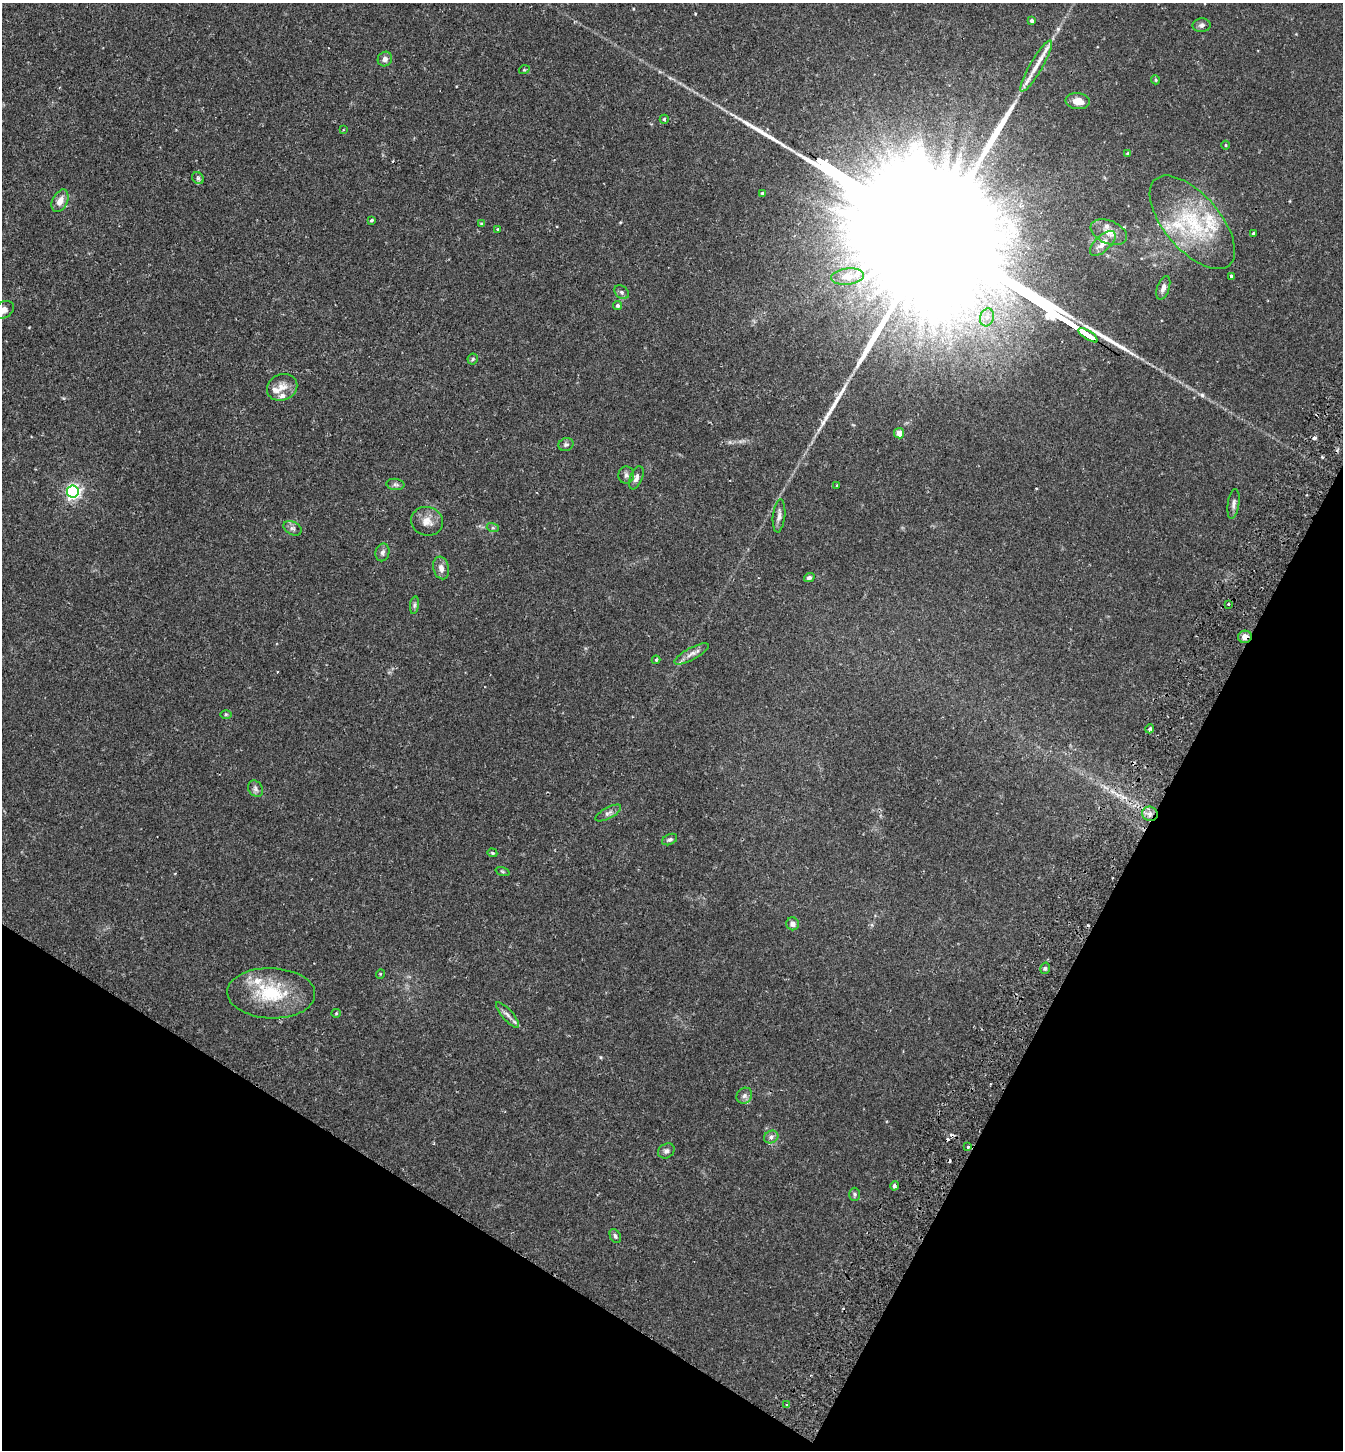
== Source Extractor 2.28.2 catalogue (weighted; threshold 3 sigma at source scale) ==
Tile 15 of 4 x 4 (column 3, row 4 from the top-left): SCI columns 2883-4223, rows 33-1480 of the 5900 x 5859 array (HDU 1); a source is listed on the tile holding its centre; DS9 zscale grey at full resolution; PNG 1345 x 1452 px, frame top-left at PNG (2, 3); each listed source drawn as its Kron ellipse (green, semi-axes under 4 px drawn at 4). Shown black and unused: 25% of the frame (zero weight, under 2 of 3 exposures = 3% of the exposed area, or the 3 px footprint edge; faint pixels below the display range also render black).
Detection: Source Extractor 2.28.2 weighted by HDU 2 'WHT'; one run over the whole footprint, this tile lists its part. Background 0.0281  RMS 0.0045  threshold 0.0201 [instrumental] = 3 sigma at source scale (4.5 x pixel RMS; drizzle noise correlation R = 1.50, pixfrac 1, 0.05/0.05 arcsec/px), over >= 5 px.
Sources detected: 87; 5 cosmic-ray / hot-pixel residue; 2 long thin detections or spike segments (spike, bleed or trail) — neither listed nor drawn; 7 inside a brighter listed object's ellipse — not listed separately; the other 73 listed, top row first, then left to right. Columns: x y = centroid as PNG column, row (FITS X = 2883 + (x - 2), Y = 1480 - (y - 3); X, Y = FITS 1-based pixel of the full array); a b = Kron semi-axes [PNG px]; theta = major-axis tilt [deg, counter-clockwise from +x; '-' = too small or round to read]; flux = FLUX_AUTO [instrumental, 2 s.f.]
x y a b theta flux
1032 21 4 4 - 1
1202 25 9 7 2 1.3
385 59 7 7 - 1.8
1036 66 29 6 60 5.7
524 70 5 3 - 0.38
1155 80 4 4 - 0.53
1078 101 12 8 -5 4.1
664 119 4 4 - 0.55
343 130 3 2 - 0.37
1226 145 4 3 - 0.36
1128 154 3 3 - 0.89
198 178 6 5 - 0.84
762 193 3 3 - 0.57
60 201 12 7 64 3.7
372 220 4 3 - 0.67
1192 222 57 27 -49 35
482 224 4 3 - 0.67
498 229 3 3 - 1.1
1109 232 19 11 -23 4.6
1254 234 3 3 - 0.86
1103 243 16 7 44 4.3
848 276 16 8 7 3.1
1231 276 4 3 - 0.8
1163 288 12 6 71 1.8
622 292 8 6 -41 1.1
617 305 4 4 - 1
4 310 11 8 33 3.1
987 317 9 7 74 2.5
1088 335 11 3 -33 1100
473 359 5 5 - 0.63
282 387 15 13 23 4.4
899 433 5 5 - 4.2
566 444 8 6 25 1
626 475 8 8 - 1.3
636 478 12 6 68 1.7
395 484 9 5 -6 1.1
837 485 3 2 - 0.41
73 491 6 6 - 100
1233 504 15 6 81 1.8
779 516 16 6 84 2
427 521 16 14 -16 4.4
292 528 10 6 -29 1.3
493 528 6 4 -18 0.61
382 552 9 7 78 1.3
441 568 11 8 -75 2.4
809 577 5 4 - 1.2
1228 604 3 3 - 2
414 605 9 4 82 0.9
1245 637 7 6 - 2.6
691 654 19 6 28 2.8
656 660 4 4 - 0.47
226 714 6 4 0 0.54
1150 729 4 4 - 1.3
256 789 9 7 -55 1.5
608 813 14 5 28 1.5
1150 814 8 7 - 2.2
670 839 8 5 25 0.97
492 853 5 4 - 0.53
502 872 7 3 -19 0.53
793 924 6 6 - 2.3
1045 968 6 4 75 0.81
380 974 5 3 - 0.36
271 993 44 25 -2 25
336 1013 5 4 - 0.43
508 1015 16 5 -48 2
744 1096 8 7 - 1.5
771 1137 7 6 - 1.3
968 1147 3 2 - 0.86
666 1151 9 7 30 1.4
894 1186 5 3 - 1.4
854 1194 7 5 -90 0.74
615 1236 7 5 -63 0.89
787 1405 3 3 - 0.71
Overlapping masked pixels (flux is a lower limit): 3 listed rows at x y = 1088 335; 1245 637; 1150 814
Isophote crosses this tile's border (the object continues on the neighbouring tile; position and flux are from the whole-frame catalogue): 1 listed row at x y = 4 310